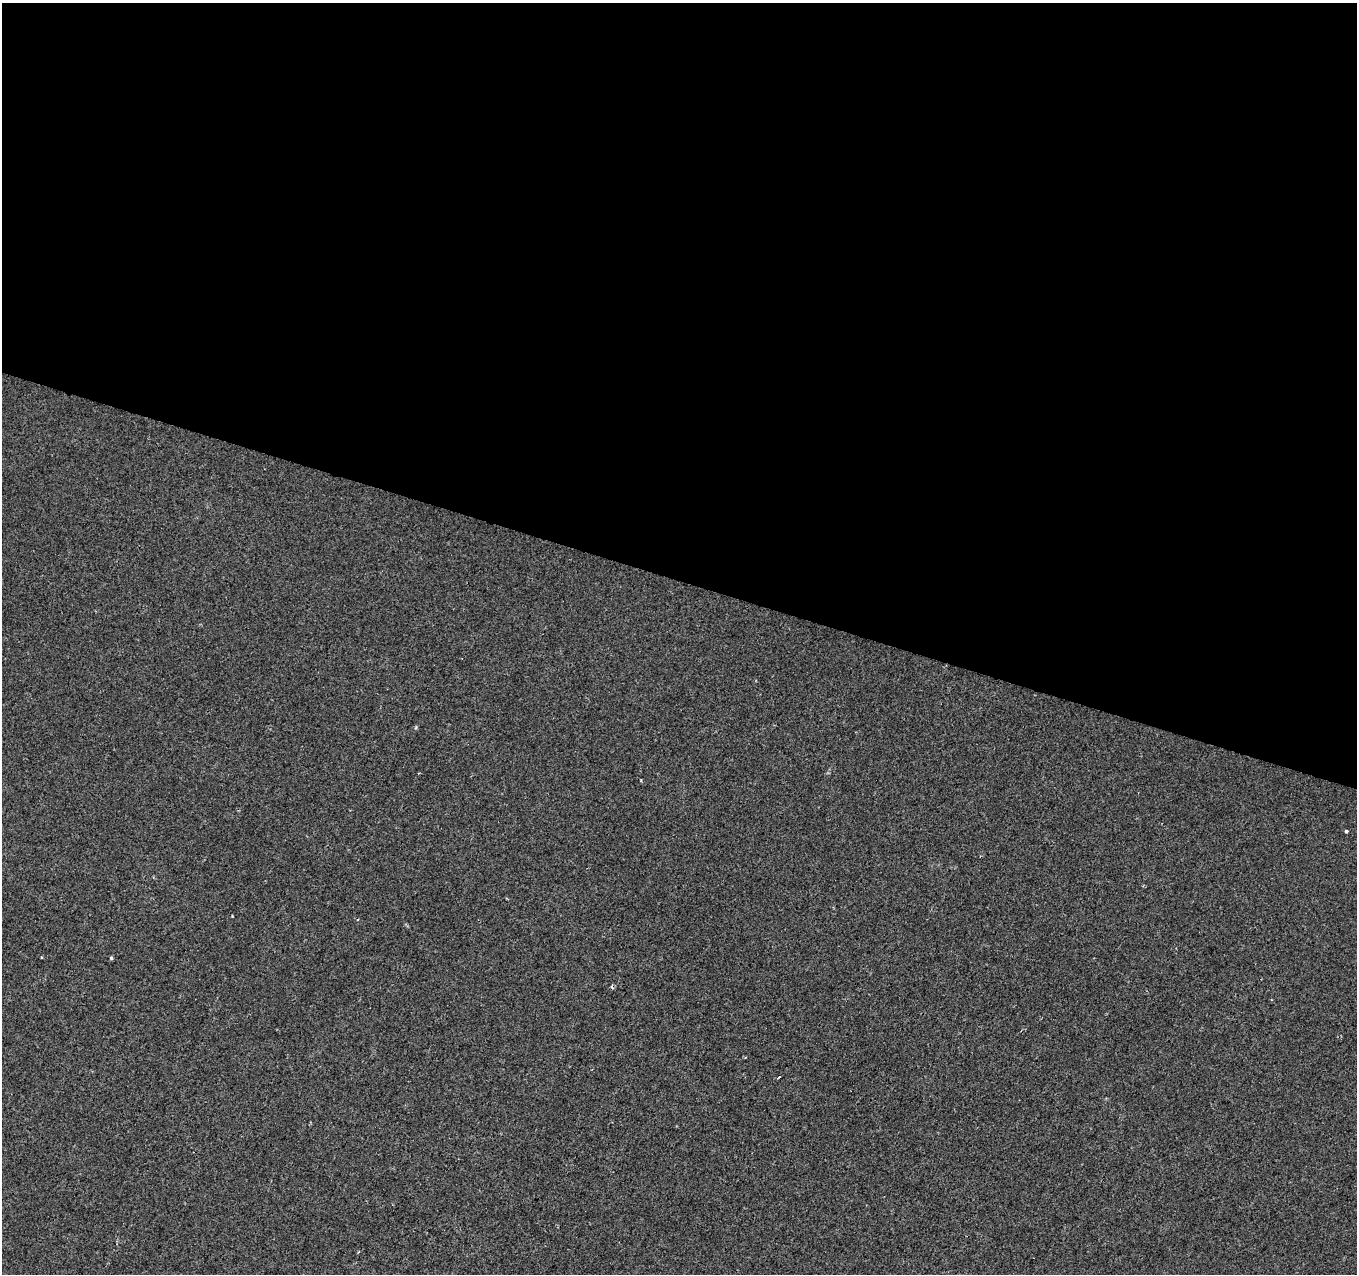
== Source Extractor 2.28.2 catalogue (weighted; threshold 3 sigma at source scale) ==
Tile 3 of 4 x 4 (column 3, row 1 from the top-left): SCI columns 2711-4065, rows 4033-5304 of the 5437 x 5587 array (HDU 1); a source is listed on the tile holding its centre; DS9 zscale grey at full resolution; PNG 1359 x 1276 px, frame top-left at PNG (2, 3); no overlay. Shown black and unused: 45% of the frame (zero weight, under 2 of 3 exposures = <1% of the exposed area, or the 3 px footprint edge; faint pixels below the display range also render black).
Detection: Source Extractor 2.28.2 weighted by HDU 2 'WHT'; one run over the whole footprint, this tile lists its part. Background 0.00973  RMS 0.0053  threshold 0.0238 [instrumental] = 3 sigma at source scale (4.5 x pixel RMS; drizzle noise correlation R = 1.50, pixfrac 1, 0.0396/0.0396 arcsec/px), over >= 5 px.
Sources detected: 7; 1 cosmic-ray / hot-pixel residue — not listed; the other 6 listed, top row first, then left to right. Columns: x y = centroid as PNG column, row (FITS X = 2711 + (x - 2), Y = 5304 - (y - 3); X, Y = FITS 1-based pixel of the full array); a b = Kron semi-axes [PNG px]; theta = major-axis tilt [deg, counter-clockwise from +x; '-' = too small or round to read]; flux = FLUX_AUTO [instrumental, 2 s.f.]
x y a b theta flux
416 727 6 3 72 0.53
1346 831 3 3 - 6.6
42 957 3 2 - 0.55
111 958 4 4 - 0.72
745 1058 4 3 - 0.48
778 1077 3 3 - 1.4